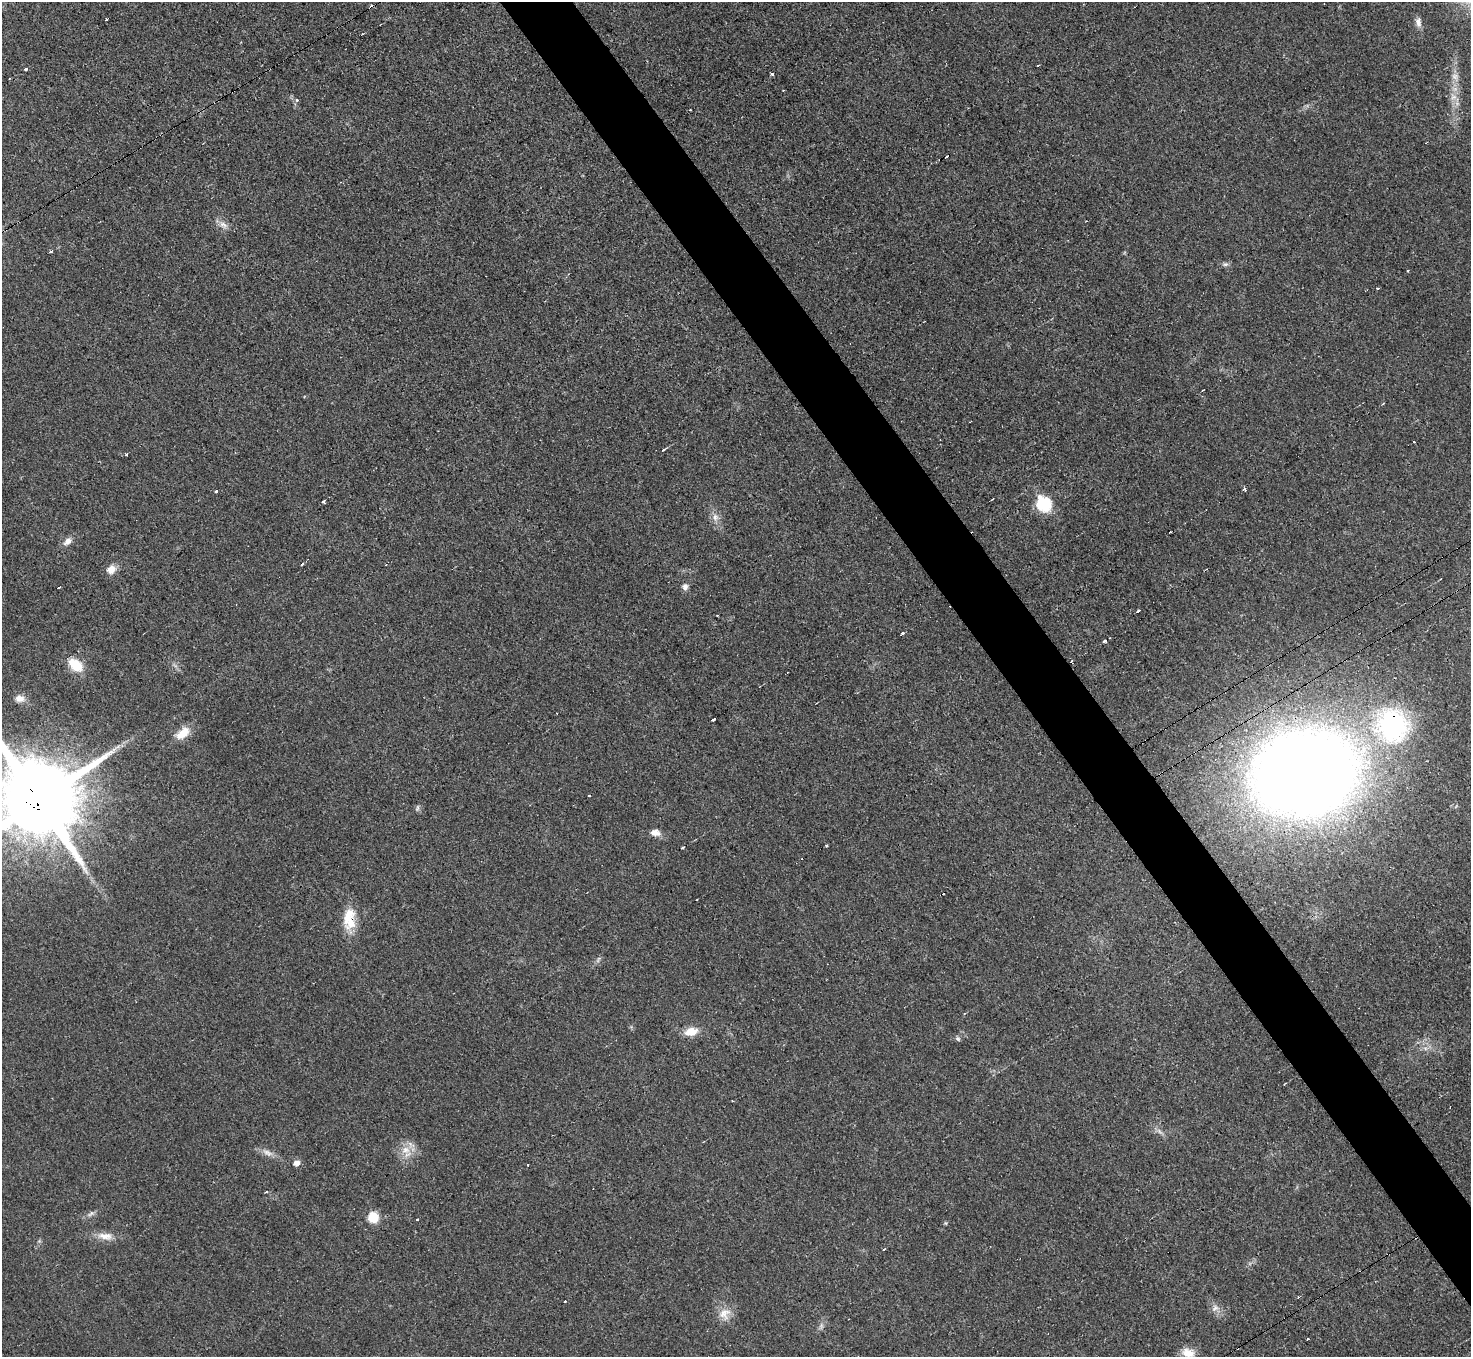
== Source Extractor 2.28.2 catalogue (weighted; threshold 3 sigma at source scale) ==
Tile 6 of 4 x 4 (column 2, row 2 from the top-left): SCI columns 1470-2938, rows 2868-4222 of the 5878 x 5872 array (HDU 1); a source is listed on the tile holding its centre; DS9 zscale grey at full resolution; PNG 1473 x 1359 px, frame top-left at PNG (2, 2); no overlay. Shown black and unused: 5% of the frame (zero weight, under 3 of 4 exposures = <1% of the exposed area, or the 3 px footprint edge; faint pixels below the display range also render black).
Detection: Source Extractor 2.28.2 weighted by HDU 2 'WHT'; one run over the whole footprint, this tile lists its part. Background 0.0333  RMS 0.0044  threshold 0.0198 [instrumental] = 3 sigma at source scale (4.5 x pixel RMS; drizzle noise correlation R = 1.50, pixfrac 1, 0.05/0.05 arcsec/px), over >= 5 px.
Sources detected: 79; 1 inside a brighter object's white glare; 14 cosmic-ray / hot-pixel residue — not listed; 1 inside a brighter listed object's ellipse — not listed separately; the other 63 listed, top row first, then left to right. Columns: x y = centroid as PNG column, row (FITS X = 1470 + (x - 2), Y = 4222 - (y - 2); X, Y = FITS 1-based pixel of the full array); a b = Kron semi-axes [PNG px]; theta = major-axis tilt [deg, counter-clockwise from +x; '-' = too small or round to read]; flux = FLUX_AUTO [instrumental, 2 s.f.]
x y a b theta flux
106 19 3 2 - 0.46
1418 23 12 7 -82 2.4
1038 65 3 2 - 0.84
25 69 4 3 - 2.7
772 74 3 3 - 1.2
1455 76 13 9 -64 3.4
783 90 2 2 - 0.3
1453 97 12 9 -54 3.6
297 100 4 4 - 0.8
223 225 13 9 -33 3
51 251 3 3 - 1.9
1225 264 8 5 6 1.2
1407 271 3 3 - 0.75
1377 289 3 3 - 0.95
1203 390 3 2 - 0.37
664 450 6 2 32 0.55
126 454 3 3 - 4.4
1244 489 3 3 - 2
216 491 4 3 - 3.5
992 499 4 2 - 0.34
323 501 3 3 - 5.1
1044 504 9 8 - 45
715 517 12 9 -85 3
67 541 13 8 39 2.9
302 564 3 3 - 1.8
111 569 13 11 40 3.7
685 587 8 8 - 1.8
1138 611 4 3 - 3.8
903 633 3 3 - 8
1104 641 4 3 - 2.5
1071 661 3 3 - 0.83
75 665 17 11 -42 11
20 698 13 10 -6 3.3
713 719 4 3 - 2
1393 723 60 43 -42 69
182 733 19 10 38 7.2
1305 773 64 51 11 1000
38 800 23 22 - 6900
417 808 9 4 78 0.9
655 833 13 8 -9 3.2
826 845 3 3 - 0.96
682 847 4 3 - 0.57
943 894 3 3 - 1.4
350 923 24 18 -89 11
598 959 9 4 77 0.86
691 1032 14 9 11 7.1
958 1039 8 6 -38 0.95
1425 1048 7 4 -18 1.1
1159 1131 12 5 -40 1.7
405 1150 14 13 - 6.2
267 1153 17 8 -27 3.2
296 1163 7 6 - 2.5
527 1165 3 3 - 0.94
266 1192 3 3 - 0.99
91 1214 13 5 32 1.7
373 1217 11 11 - 8
945 1223 6 3 -70 0.47
105 1236 23 10 -7 5.4
884 1249 3 3 - 1.3
1215 1308 11 8 41 2.4
724 1314 18 16 47 6.1
821 1326 8 5 -83 1.3
1188 1353 17 12 -10 6
Overlapping masked pixels (flux is a lower limit): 4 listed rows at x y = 1071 661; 1393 723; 38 800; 350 923
Isophote crosses this tile's border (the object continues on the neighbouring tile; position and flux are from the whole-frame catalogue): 2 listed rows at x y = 38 800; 1188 1353